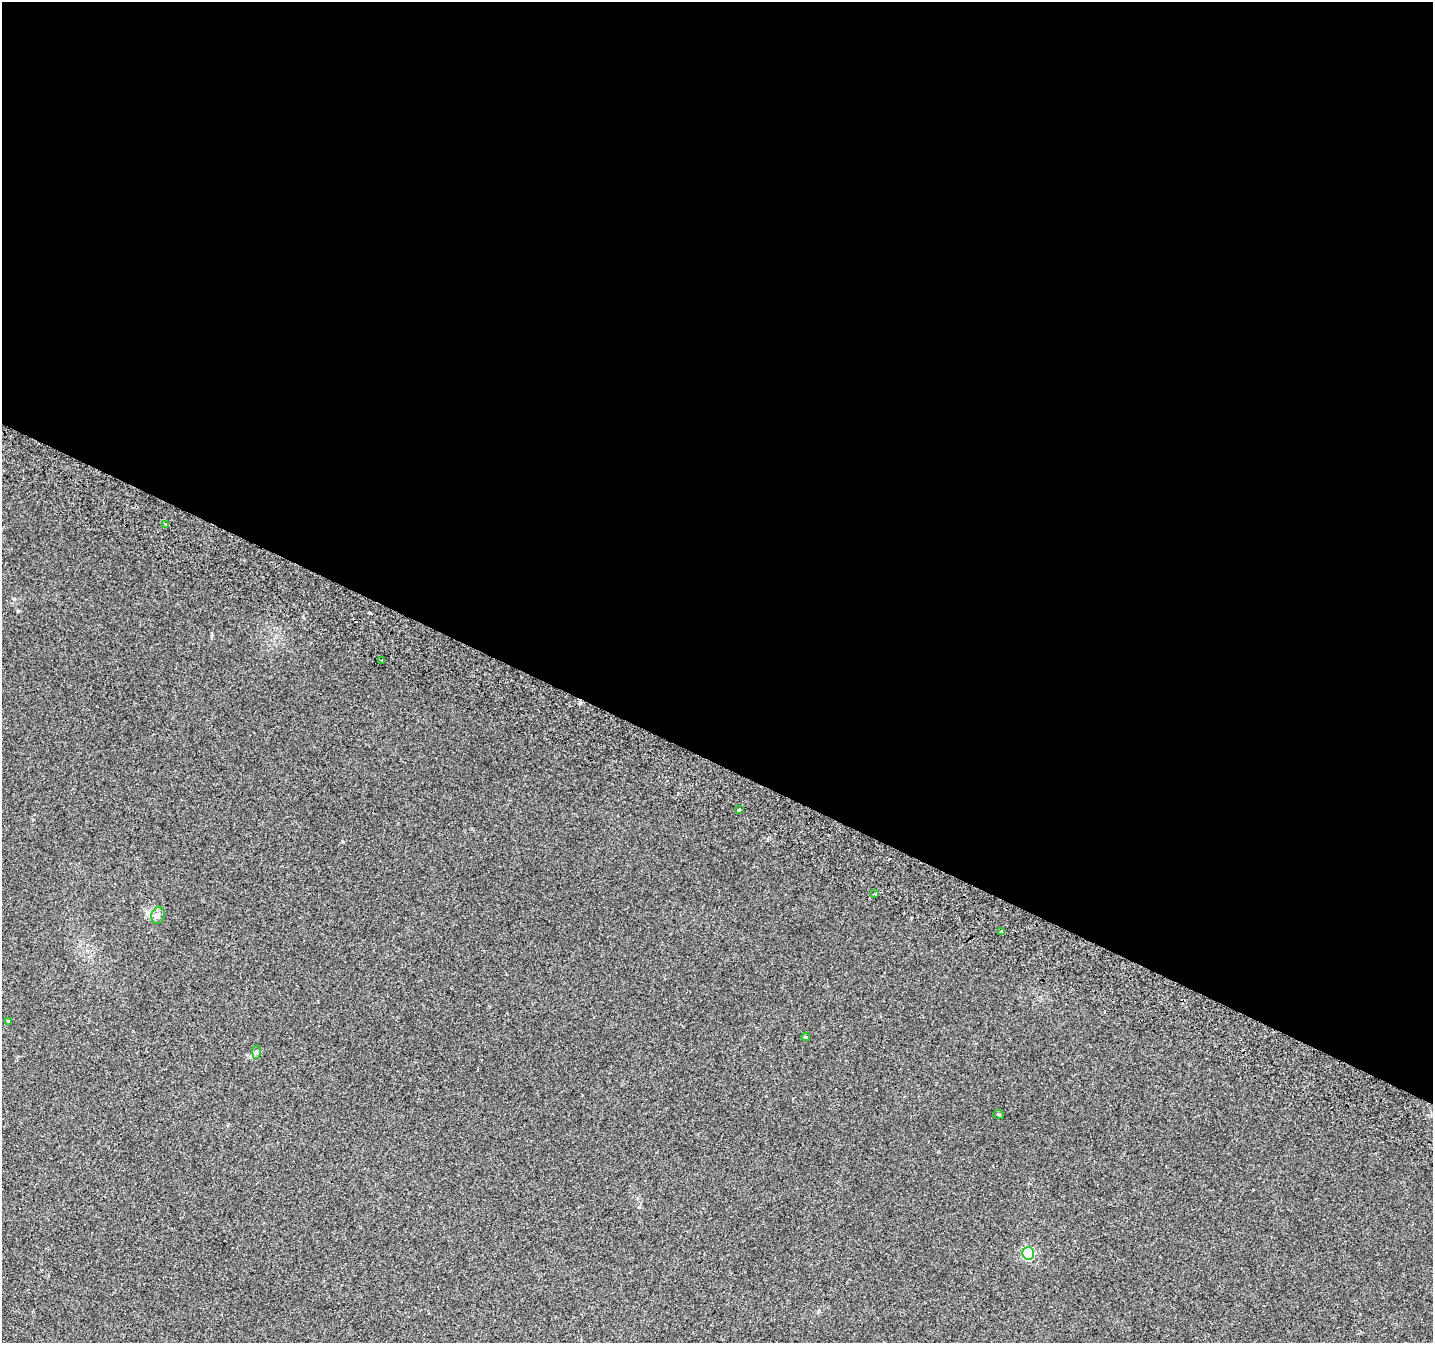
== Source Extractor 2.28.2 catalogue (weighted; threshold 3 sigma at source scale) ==
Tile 3 of 4 x 4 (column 3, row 1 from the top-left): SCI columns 2900-4330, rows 4344-5684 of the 5790 x 5939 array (HDU 1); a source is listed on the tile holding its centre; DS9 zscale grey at full resolution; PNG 1435 x 1345 px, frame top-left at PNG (2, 2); each listed source drawn as its Kron ellipse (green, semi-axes under 4 px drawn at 4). Shown black and unused: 57% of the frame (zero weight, under 2 of 3 exposures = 3% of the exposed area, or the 3 px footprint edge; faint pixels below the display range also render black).
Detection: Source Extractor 2.28.2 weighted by HDU 2 'WHT'; one run over the whole footprint, this tile lists its part. Background 0.0882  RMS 0.0083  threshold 0.0372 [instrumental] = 3 sigma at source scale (4.5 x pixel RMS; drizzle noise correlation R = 1.50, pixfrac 1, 0.0396/0.0396 arcsec/px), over >= 5 px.
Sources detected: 12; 1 cosmic-ray / hot-pixel residue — neither listed nor drawn; the other 11 listed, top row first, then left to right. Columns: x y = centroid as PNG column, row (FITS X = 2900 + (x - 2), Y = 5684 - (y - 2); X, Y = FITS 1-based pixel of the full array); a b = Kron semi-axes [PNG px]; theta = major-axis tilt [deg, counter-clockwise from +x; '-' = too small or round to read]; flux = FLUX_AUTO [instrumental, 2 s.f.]
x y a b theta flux
165 524 3 2 - 0.73
381 661 3 2 - 1.5
739 809 3 3 - 2.3
875 894 4 3 - 2.7
158 915 9 6 75 2.7
1001 932 3 3 - 5.8
8 1021 4 3 - 0.7
805 1037 4 3 - 1
257 1052 7 4 88 1.4
999 1115 5 3 - 0.78
1028 1253 6 6 - 85
Unlisted compact peaks at least as high as the median listed source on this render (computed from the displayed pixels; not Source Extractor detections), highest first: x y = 18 611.